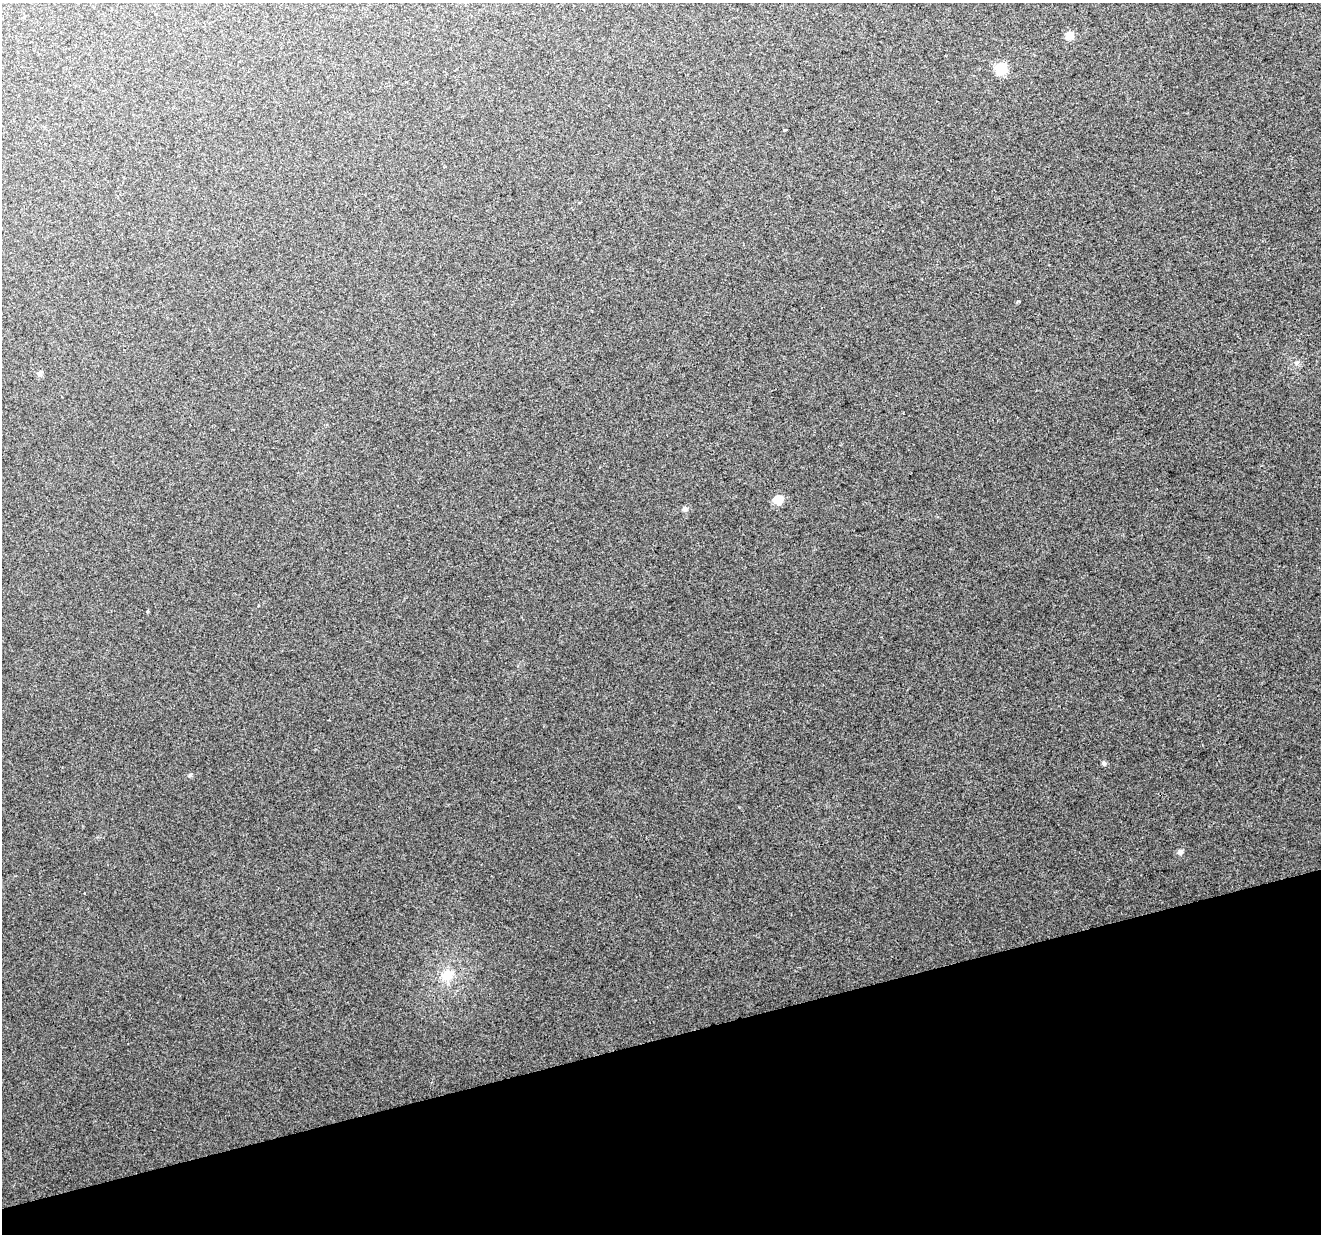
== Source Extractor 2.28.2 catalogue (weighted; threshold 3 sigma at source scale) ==
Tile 14 of 4 x 4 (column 2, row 4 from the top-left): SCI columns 1320-2638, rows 55-1286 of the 5276 x 5088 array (HDU 1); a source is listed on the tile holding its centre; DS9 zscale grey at full resolution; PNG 1323 x 1236 px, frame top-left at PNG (2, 3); no overlay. Shown black and unused: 16% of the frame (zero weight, under 2 of 3 exposures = <1% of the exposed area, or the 3 px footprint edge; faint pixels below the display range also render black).
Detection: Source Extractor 2.28.2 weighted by HDU 2 'WHT'; one run over the whole footprint, this tile lists its part. Background 0.0181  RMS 0.0066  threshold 0.0297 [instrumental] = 3 sigma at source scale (4.5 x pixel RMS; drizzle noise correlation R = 1.50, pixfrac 1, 0.0396/0.0396 arcsec/px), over >= 5 px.
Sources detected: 11; all 11 listed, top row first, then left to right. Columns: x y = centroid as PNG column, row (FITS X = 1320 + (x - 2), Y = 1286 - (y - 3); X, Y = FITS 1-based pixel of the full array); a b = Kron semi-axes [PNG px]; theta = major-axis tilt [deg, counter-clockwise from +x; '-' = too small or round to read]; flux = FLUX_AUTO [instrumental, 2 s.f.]
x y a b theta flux
1069 35 5 5 - 14
1001 68 6 6 - 60
785 130 3 2 - 1
1018 301 4 3 - 0.78
1297 363 7 5 59 1.4
39 374 6 6 - 2.2
778 500 5 5 - 28
685 509 7 6 - 1.7
1104 763 7 5 -62 1.3
1180 852 7 6 - 2.2
447 975 17 14 36 11
Unlisted compact peaks at least as high as the median listed source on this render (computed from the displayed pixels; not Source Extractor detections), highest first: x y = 190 775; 739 807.